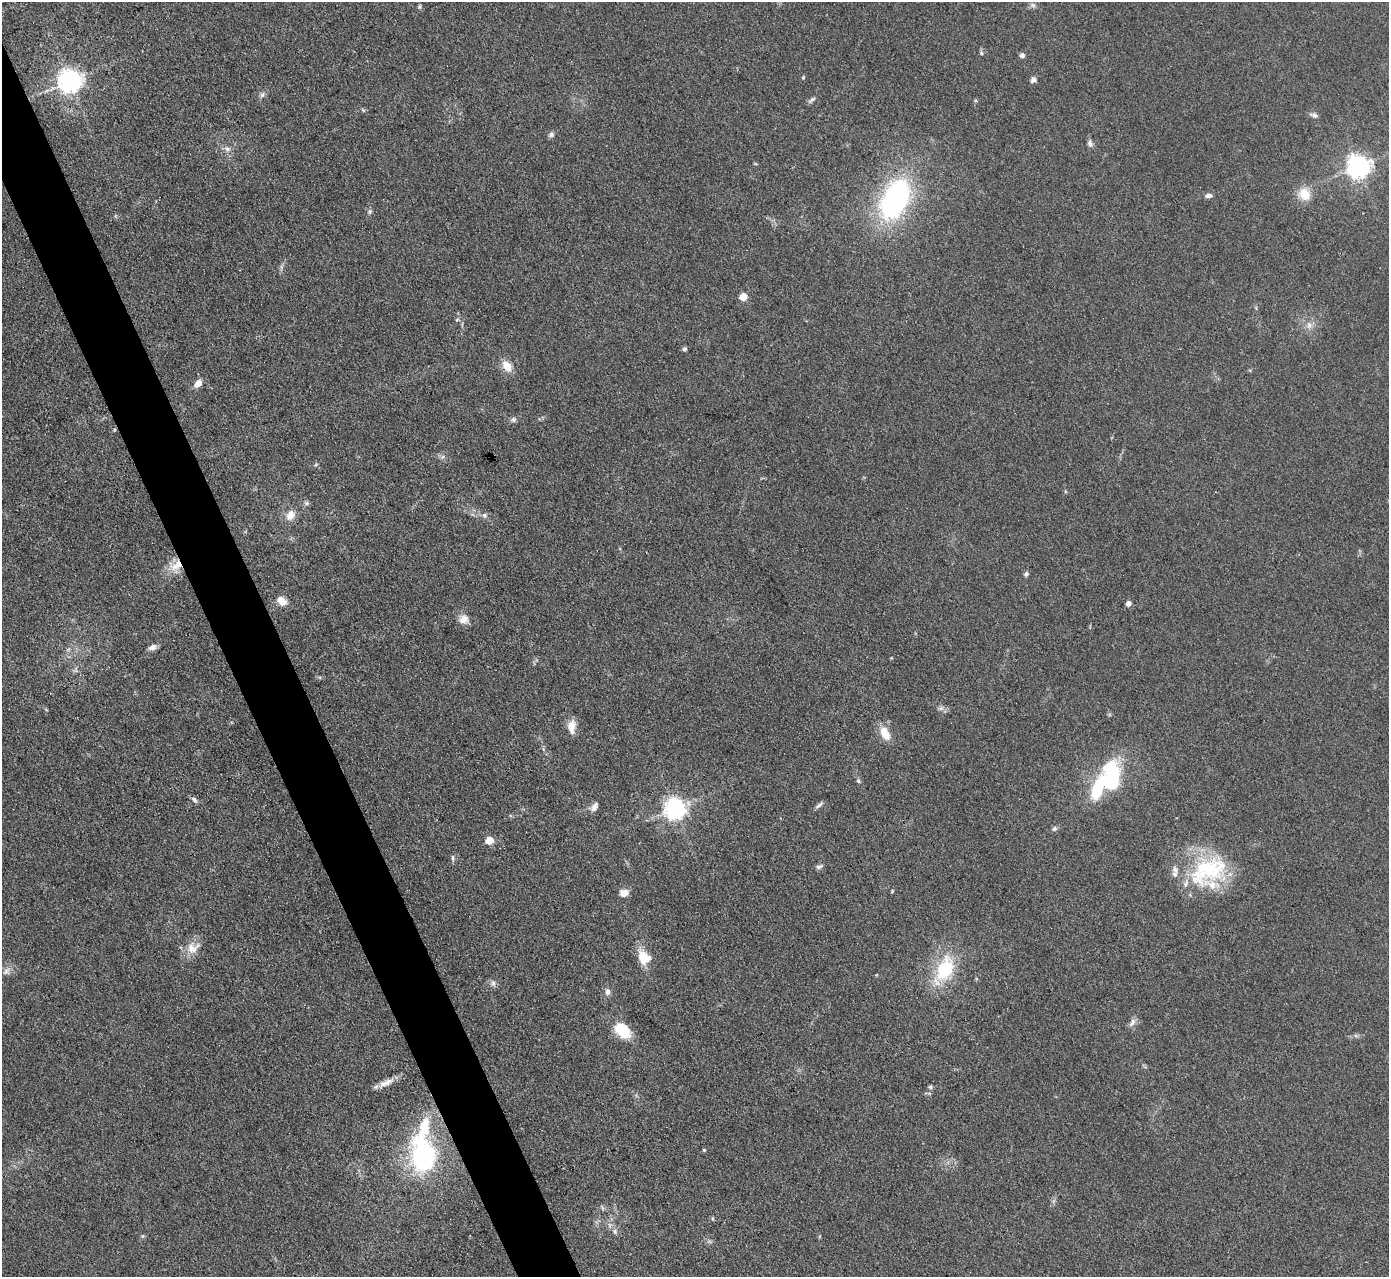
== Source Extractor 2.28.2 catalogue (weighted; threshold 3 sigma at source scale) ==
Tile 11 of 4 x 4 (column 3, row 3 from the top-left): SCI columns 2775-4161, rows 1559-2833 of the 5549 x 5534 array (HDU 1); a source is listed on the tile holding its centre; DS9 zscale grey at full resolution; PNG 1391 x 1279 px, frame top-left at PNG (2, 2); no overlay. Shown black and unused: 4% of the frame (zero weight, under 3 of 4 exposures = <1% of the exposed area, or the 3 px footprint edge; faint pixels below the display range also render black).
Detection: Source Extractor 2.28.2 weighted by HDU 2 'WHT'; one run over the whole footprint, this tile lists its part. Background 0.0889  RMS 0.0061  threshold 0.0275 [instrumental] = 3 sigma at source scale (4.5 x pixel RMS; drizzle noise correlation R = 1.50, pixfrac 1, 0.05/0.05 arcsec/px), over >= 5 px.
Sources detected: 76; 1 inside a brighter object's white glare — not listed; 4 inside a brighter listed object's ellipse — not listed separately; the other 71 listed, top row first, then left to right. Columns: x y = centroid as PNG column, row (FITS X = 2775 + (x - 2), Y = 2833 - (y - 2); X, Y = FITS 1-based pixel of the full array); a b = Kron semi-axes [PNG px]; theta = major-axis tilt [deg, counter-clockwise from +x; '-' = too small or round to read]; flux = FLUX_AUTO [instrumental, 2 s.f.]
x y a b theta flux
1033 5 8 6 -21 1.7
419 7 5 5 - 0.99
981 53 6 5 - 1.2
1022 55 6 6 - 1.9
803 77 4 4 - 0.6
1033 80 7 6 - 2.3
70 81 8 7 - 590
262 95 8 5 55 1.8
812 100 12 5 37 1.7
363 110 6 4 -45 0.86
1314 115 10 6 -32 2
551 135 8 7 - 1.9
1090 143 9 6 -69 2.2
227 149 9 7 -15 2.6
1358 167 7 7 - 510
1304 194 15 13 -56 11
1208 196 8 5 8 2.2
895 199 30 17 66 150
370 212 8 5 71 1.2
281 267 7 4 73 1.3
743 297 5 5 - 17
457 319 6 4 21 0.84
1309 325 11 7 81 3.3
685 349 6 5 - 1.3
507 366 13 9 -51 8.7
198 383 9 6 46 5.4
513 420 8 6 25 1.7
114 430 5 3 - 0.65
316 464 5 5 - 0.88
307 503 8 6 0 1.4
290 515 14 10 58 6.3
484 515 8 7 - 2
175 566 17 14 -56 9.5
1026 574 7 5 50 1.5
282 601 10 8 -39 7.5
1128 604 5 4 - 4.1
464 619 13 12 - 5.2
152 647 11 7 22 2.8
941 708 7 6 - 1.8
571 727 17 9 88 7
885 733 19 11 -63 8.5
1112 775 34 18 -90 47
858 781 6 5 - 1.1
194 800 11 5 -42 1.8
819 805 13 4 40 1.8
594 807 13 7 59 3.2
675 809 7 7 - 420
1054 829 7 6 - 1.5
489 840 10 8 21 5.8
453 858 10 4 -85 1.3
819 866 10 6 20 1.7
1208 871 56 36 24 62
892 891 4 4 - 0.6
624 893 8 7 - 6
192 948 19 17 32 8.7
643 957 17 12 -66 13
945 969 34 20 67 36
6 971 12 8 46 3.4
493 983 9 7 87 2.2
608 992 8 6 -87 2.5
1132 1023 13 6 58 2.9
622 1029 12 8 -43 33
1356 1036 6 4 -19 1.1
383 1084 14 10 32 5
930 1087 6 5 - 1.3
424 1127 28 13 79 21
704 1150 4 4 - 0.67
423 1158 22 19 82 98
602 1208 9 3 -77 0.92
615 1231 7 6 - 1.8
143 1236 6 4 70 0.81
Overlapping masked pixels (flux is a lower limit): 1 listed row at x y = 175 566